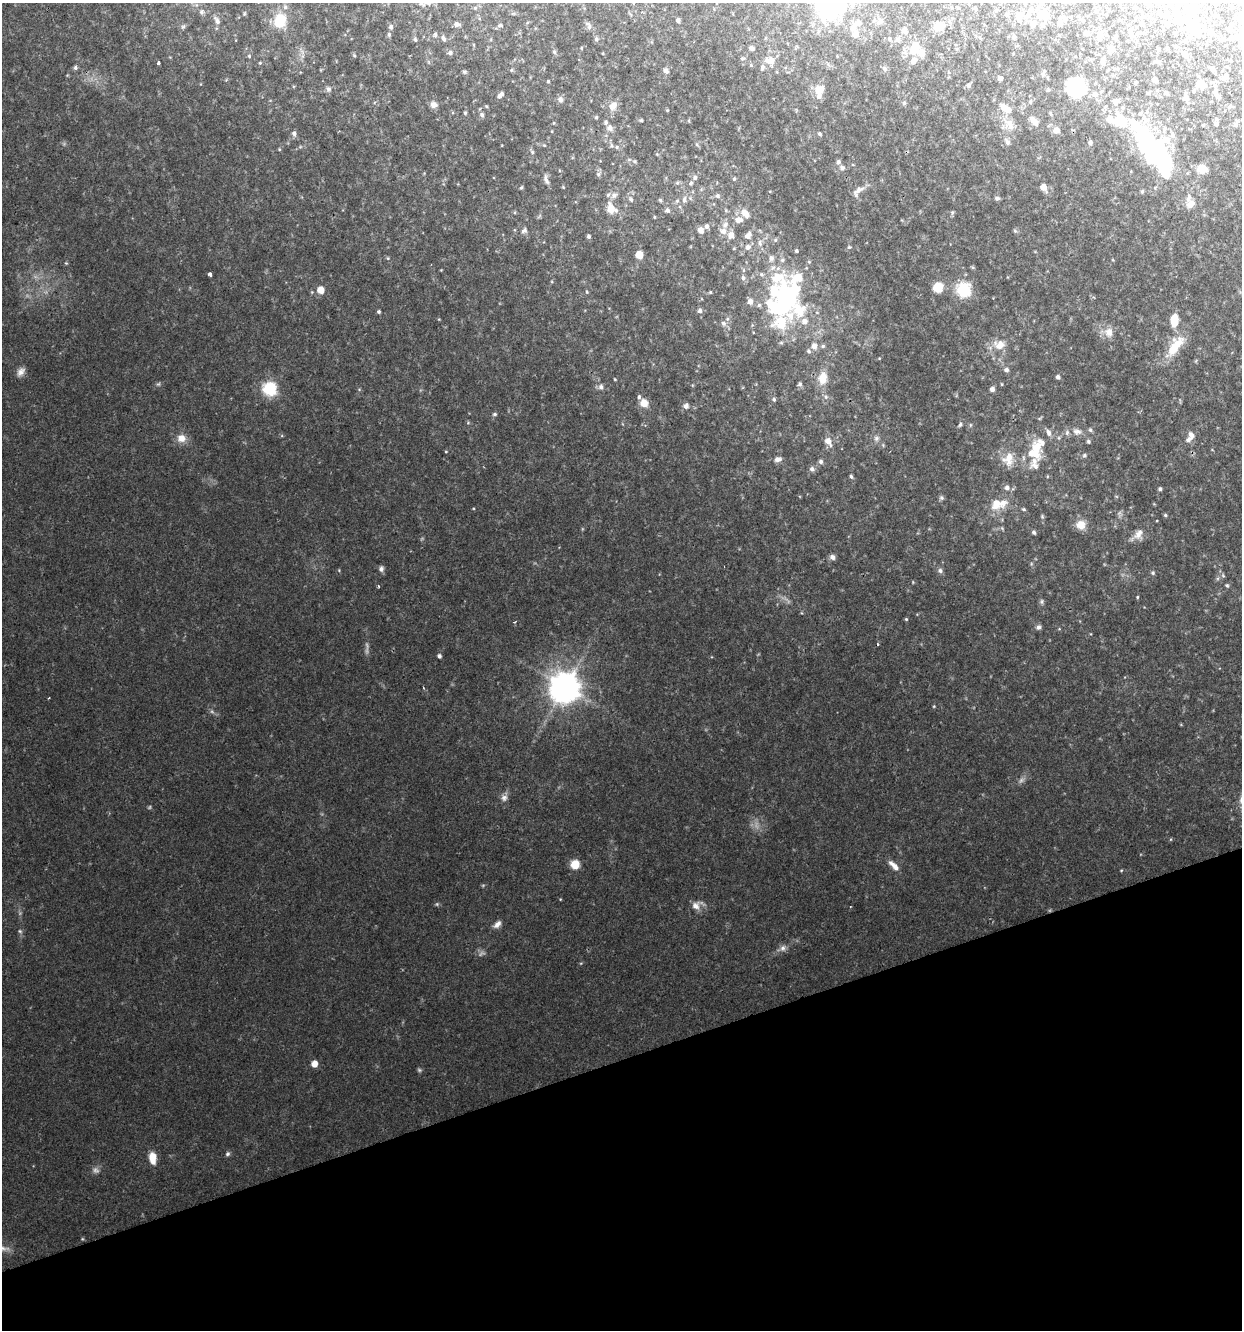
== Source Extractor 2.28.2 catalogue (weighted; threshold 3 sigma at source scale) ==
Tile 14 of 4 x 4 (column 2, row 4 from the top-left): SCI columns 1299-2538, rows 2-1329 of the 5124 x 5311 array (HDU 1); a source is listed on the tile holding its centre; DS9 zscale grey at full resolution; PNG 1244 x 1332 px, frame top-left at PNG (2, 3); no overlay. Shown black and unused: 20% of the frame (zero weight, under 2 of 3 exposures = <1% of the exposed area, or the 3 px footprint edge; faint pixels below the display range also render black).
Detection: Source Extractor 2.28.2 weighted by HDU 2 'WHT'; one run over the whole footprint, this tile lists its part. Background 0.0813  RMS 0.0083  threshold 0.0373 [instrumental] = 3 sigma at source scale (4.5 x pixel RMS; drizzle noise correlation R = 1.50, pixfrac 1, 0.0396/0.0396 arcsec/px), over >= 5 px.
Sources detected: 246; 2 too faint to see at this stretch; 15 inside a brighter object's white glare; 1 cosmic-ray / hot-pixel residue — not listed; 20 inside a brighter listed object's ellipse — not listed separately; the other 208 listed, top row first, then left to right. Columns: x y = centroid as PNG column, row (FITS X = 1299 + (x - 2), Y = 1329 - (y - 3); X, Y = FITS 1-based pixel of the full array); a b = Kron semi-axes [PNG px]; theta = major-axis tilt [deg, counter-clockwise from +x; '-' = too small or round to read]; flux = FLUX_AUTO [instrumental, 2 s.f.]
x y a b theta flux
831 4 31 26 -41 120
475 8 5 4 - 1
975 8 5 3 - 1.3
1031 10 6 6 - 2.8
201 12 6 4 72 1.1
1044 14 13 11 -50 7.8
1019 15 7 6 - 4.9
1167 16 5 5 - 1.2
280 20 15 12 58 19
678 20 4 4 - 1.7
217 21 8 6 -64 2.3
858 22 8 7 - 3.1
456 24 7 5 -12 2.3
1033 24 5 5 - 3.4
1060 24 7 6 - 2.5
500 25 7 4 7 1.4
939 26 9 9 - 9.3
391 27 6 5 - 2
1192 28 16 9 75 6.8
904 30 5 5 - 3.1
1086 33 4 4 - 2.6
1131 33 9 5 -66 2.2
389 34 5 4 - 1.1
856 34 12 7 -83 4.8
435 35 6 4 -90 1.3
1100 36 13 6 85 4
1014 37 5 5 - 1
443 38 7 4 -63 1.9
1116 38 4 3 - 1.3
1231 38 5 4 - 1.2
596 39 6 5 - 1.3
889 39 4 4 - 0.85
898 39 6 5 - 2.1
415 40 6 4 -69 1.1
751 48 5 4 - 2
1111 48 7 6 - 4.1
1158 49 4 3 - 0.69
913 51 15 9 52 10
554 52 5 4 - 1.2
450 53 6 5 - 1.5
1185 54 5 5 - 2.2
249 56 4 3 - 0.73
771 61 10 7 -4 6.4
158 62 3 3 - 1.3
1102 62 6 5 - 2.2
1158 62 6 4 -44 0.99
751 65 4 4 - 0.77
75 67 5 5 - 1.7
885 69 6 5 - 1.5
1212 69 4 4 - 2.9
666 70 7 6 - 2.1
464 72 6 4 19 1
1043 74 6 4 89 1.2
1226 76 7 5 64 1.9
1000 78 4 4 - 2.7
1155 80 4 4 - 4.4
548 81 4 3 - 0.87
1135 83 4 4 - 11
968 85 5 5 - 1.8
1202 85 10 8 -57 5.6
1076 87 16 13 -69 36
328 89 7 5 -21 1.8
819 90 12 10 67 8.1
1148 93 5 4 - 1.1
1167 93 5 5 - 1.7
1095 94 6 6 - 2.4
500 95 8 4 44 3
1217 95 16 6 -53 4.2
1186 98 7 5 -80 4.4
560 99 7 7 - 2.3
1115 102 7 6 - 2.1
904 103 5 5 - 1.2
434 105 8 7 - 3.7
613 106 12 8 58 5.1
1008 110 7 6 - 5.8
465 113 4 4 - 0.91
482 115 6 5 - 1.7
596 117 4 4 - 0.84
1032 119 11 7 -75 3.7
641 120 4 3 - 0.9
1121 121 17 13 -39 20
1009 123 17 8 -15 7.1
1216 124 6 5 - 2.2
1236 124 8 5 58 2.2
610 128 9 7 -63 2.7
1056 130 6 6 - 5.4
294 133 6 5 - 2.1
819 134 5 4 - 1.1
1172 135 6 5 - 1.9
1007 142 7 5 -40 2
1090 142 5 4 - 1.7
532 152 5 4 - 1
1157 153 18 15 46 62
838 162 6 5 - 1.9
842 168 6 6 - 2.2
1202 169 9 8 - 9.7
598 174 6 5 - 1.4
695 177 7 5 75 1.8
546 179 13 5 -73 2.7
734 179 4 4 - 1
691 183 5 4 - 1.2
1043 187 6 5 - 6.3
521 188 5 3 - 0.9
858 191 18 7 45 4.7
1142 191 5 4 - 1.1
614 195 8 6 29 2.5
717 196 6 5 - 1.5
997 198 6 5 - 1.5
631 199 6 5 - 1.1
660 200 5 4 - 0.95
684 200 8 5 75 2.2
1190 204 12 9 36 5.3
611 208 13 9 -80 8.1
667 210 5 5 - 1.8
952 212 5 4 - 1
745 213 13 8 -49 5.6
738 220 10 7 3 5
707 226 6 5 - 2.2
524 230 8 5 26 1.8
701 230 5 5 - 4.4
723 231 8 8 - 4.4
731 235 7 6 - 4.7
748 235 10 7 58 4
588 236 5 4 - 1.3
760 243 8 5 -85 2
748 247 7 6 - 3.1
849 247 4 4 - 1
796 251 4 3 - 1.2
639 255 5 5 - 16
771 258 8 7 - 2.5
210 274 4 3 - 2.2
743 278 5 5 - 1.6
777 278 21 15 -12 21
938 287 8 7 - 15
963 289 6 6 - 110
320 290 6 5 - 9.8
773 291 61 33 -80 85
710 292 4 3 - 0.74
750 302 6 6 - 3.8
799 310 33 22 -53 38
700 311 6 5 - 2.1
379 312 4 4 - 1.2
1174 320 10 6 87 14
724 323 7 6 - 2.1
781 323 26 20 58 29
1109 332 11 9 -71 5.8
999 345 13 11 1 9
814 346 6 6 - 4
1175 346 31 11 52 17
809 351 6 5 - 1.4
1006 370 5 5 - 1.8
21 372 12 8 46 3.9
1058 377 4 4 - 2
823 378 15 10 80 10
800 384 6 5 - 1.3
601 387 7 6 - 2.3
269 388 6 6 - 110
992 389 5 4 - 2.9
774 399 5 4 - 1.1
644 403 9 8 - 6.9
686 406 7 6 - 2.4
495 414 5 4 - 1.2
960 424 6 4 63 1.4
1090 430 5 4 - 1.2
1077 431 11 7 -10 4
1049 432 9 6 -66 2.8
182 438 9 9 - 6.6
876 438 7 5 46 1.8
1188 440 10 6 32 3.1
828 441 9 6 -60 5.7
1088 442 5 5 - 1.2
1036 453 23 10 -74 15
1084 455 5 4 - 1.4
1009 458 18 10 83 10
777 459 8 6 11 3.1
821 462 5 5 - 1.9
812 469 6 6 - 2.3
851 476 6 4 -62 1.2
1007 488 7 6 - 2.7
1160 489 4 4 - 1.3
941 498 7 5 -20 1.4
996 504 15 13 66 10
1024 509 5 4 - 0.86
1165 515 5 4 - 0.97
1081 525 12 12 - 7.3
1034 532 5 4 - 1.5
1138 534 15 9 56 5.7
832 557 7 6 - 2.4
381 569 7 6 - 2.1
940 571 6 5 - 2
1153 573 5 4 - 1.2
1227 585 5 4 - 1
1137 597 4 3 - 0.72
906 619 4 4 - 0.82
1038 627 6 5 - 2.4
439 656 4 4 - 1.9
565 687 9 9 - 1200
504 798 9 8 - 3.1
575 864 8 8 - 11
894 866 16 6 -44 5.4
696 906 11 9 -37 5
497 924 12 6 44 3.6
20 931 5 4 - 0.97
783 948 8 7 - 3
314 1063 5 5 - 8.4
227 1154 6 5 - 1.3
152 1158 12 7 -82 10
3 1248 8 6 -21 2.4
Isophote crosses this tile's border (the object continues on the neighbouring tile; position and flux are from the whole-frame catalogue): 2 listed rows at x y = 831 4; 3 1248
Unlisted compact peaks at least as high as the median listed source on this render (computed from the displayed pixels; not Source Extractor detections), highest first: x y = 437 904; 1042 601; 420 1070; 1121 870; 615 379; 934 706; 446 451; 339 570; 66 263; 183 27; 279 149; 473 508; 560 899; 378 586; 1042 516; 587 292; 1171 839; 483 885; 260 63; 388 258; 244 13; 439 319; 354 55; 468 423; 544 145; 913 582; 212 711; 1002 384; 1015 231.